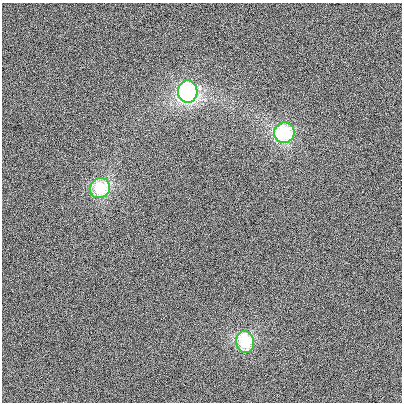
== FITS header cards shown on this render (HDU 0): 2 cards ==
NAXIS1  =                  400
NAXIS2  =                  400

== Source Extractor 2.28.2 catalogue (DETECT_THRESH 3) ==
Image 400 x 400 px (HDU 0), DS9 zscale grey, 1 PNG px = 1 image px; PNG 404 x 404 px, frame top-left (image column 1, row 400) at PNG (2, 3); each listed source drawn as its Kron ellipse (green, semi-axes under 4 px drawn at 4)
Background 38.9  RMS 1200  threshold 3710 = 3 sigma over >= 5 px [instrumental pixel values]
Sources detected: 4; all 4 listed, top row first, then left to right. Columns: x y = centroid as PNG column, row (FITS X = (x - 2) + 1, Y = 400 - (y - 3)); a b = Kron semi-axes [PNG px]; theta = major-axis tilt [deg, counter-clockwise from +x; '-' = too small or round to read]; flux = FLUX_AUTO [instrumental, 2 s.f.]
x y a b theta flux
188 92 11 9 -86 1.3e+07
284 133 10 10 - 7.6e+06
100 188 10 9 - 5.8e+06
245 342 11 9 -80 5.6e+06